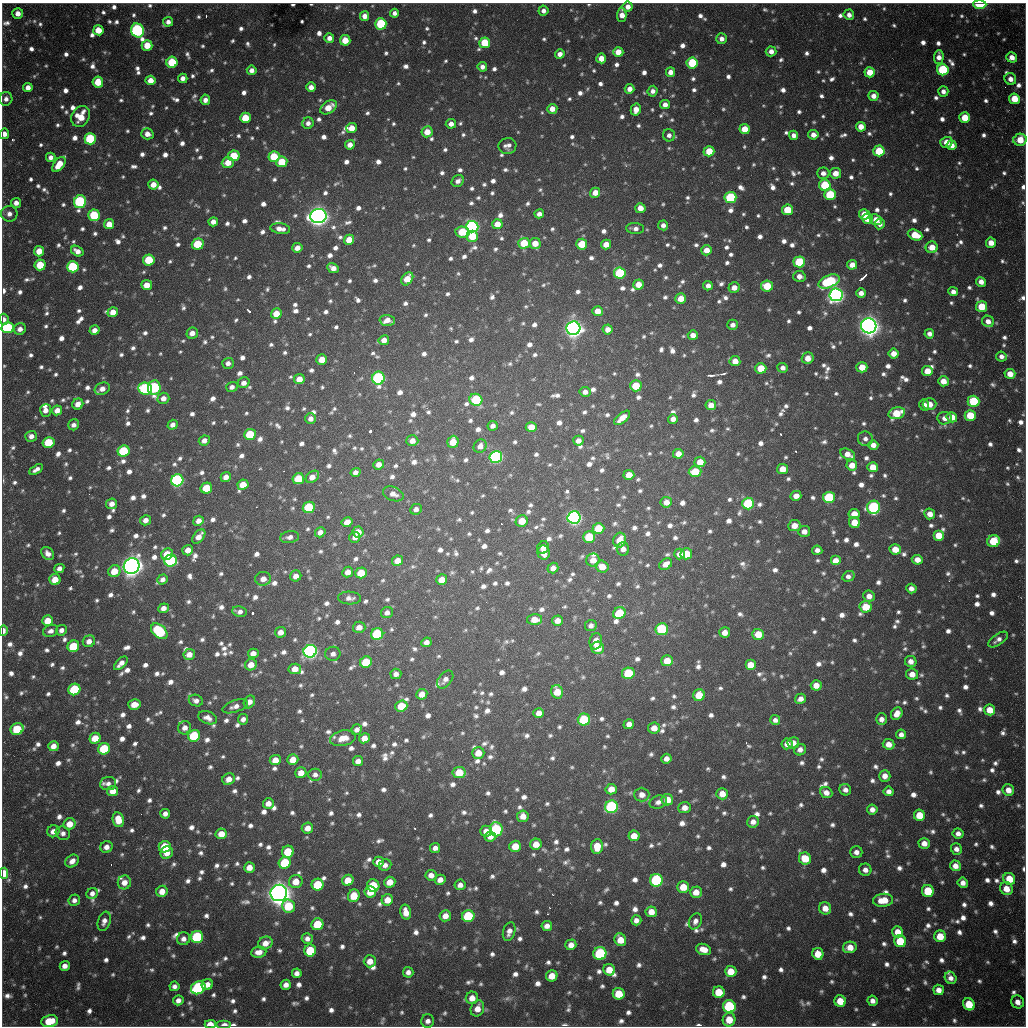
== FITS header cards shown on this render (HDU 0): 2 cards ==
NAXIS1  =                 1024 / length of data axis 1
NAXIS2  =                 1024 / length of data axis 2

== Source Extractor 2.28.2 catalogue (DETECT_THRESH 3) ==
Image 1024 x 1024 px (HDU 0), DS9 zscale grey, 1 PNG px = 1 image px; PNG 1028 x 1028 px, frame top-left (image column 1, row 1024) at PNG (2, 3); each listed source drawn as its Kron ellipse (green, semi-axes under 4 px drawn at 4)
Background 764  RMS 23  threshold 68.2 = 3 sigma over >= 5 px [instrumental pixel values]
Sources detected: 1734; of the 1734, the 500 brightest by FLUX_AUTO listed and drawn (1234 fainter detections omitted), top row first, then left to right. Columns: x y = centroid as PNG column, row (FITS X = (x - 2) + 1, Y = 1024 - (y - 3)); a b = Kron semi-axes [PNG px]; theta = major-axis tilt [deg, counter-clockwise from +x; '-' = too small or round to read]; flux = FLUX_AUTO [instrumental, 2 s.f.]
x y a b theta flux
980 4 6 4 -2 6.5e+04
628 7 5 5 - 1.2e+04
543 11 5 5 - 9.1e+03
18 13 5 5 - 1.3e+04
394 13 4 4 - 8.0e+03
622 15 7 4 88 1.6e+04
849 15 5 5 - 9.2e+03
365 16 5 4 - 1.4e+04
168 22 5 5 - 8.4e+03
381 24 5 5 - 1.2e+05
98 30 5 5 - 3.2e+04
137 30 7 6 - 3.3e+05
329 38 5 5 - 1.1e+04
721 39 5 5 - 1.0e+04
345 40 5 5 - 3.2e+04
485 43 5 5 - 5.6e+04
147 45 5 5 - 3.0e+04
771 51 5 5 - 1.2e+04
618 52 5 5 - 2.3e+04
560 54 5 4 - 1.0e+04
939 57 7 5 88 1.2e+04
1012 57 5 5 - 1.5e+04
601 58 5 5 - 1.9e+04
172 62 5 5 - 6.9e+04
692 63 5 5 - 9.9e+04
482 67 5 4 - 8.3e+03
252 70 5 5 - 1.1e+04
943 70 6 5 - 1.2e+05
670 72 5 4 - 1.3e+04
870 72 5 5 - 3.1e+04
183 78 4 4 - 9.5e+03
1010 79 6 5 - 1.1e+04
150 80 5 5 - 1.9e+04
98 82 5 5 - 3.7e+04
28 87 4 4 - 1.2e+04
311 87 5 5 - 1.2e+04
630 89 5 5 - 1.2e+04
652 91 5 5 - 8.0e+03
943 91 5 5 - 8.9e+03
873 96 5 5 - 1.2e+04
6 99 7 6 - 8.5e+03
1014 99 5 5 - 3.8e+04
205 100 5 4 - 9.3e+03
665 105 5 4 - 1.1e+04
328 107 9 6 32 2.6e+04
552 109 5 5 - 1.5e+04
636 110 6 5 - 1.6e+04
80 116 11 8 61 3.7e+04
245 118 5 5 - 4.2e+04
965 118 5 5 - 3.7e+04
308 123 6 5 - 8.4e+03
451 124 5 5 - 1.0e+04
861 127 5 5 - 1.8e+04
352 128 5 5 - 2.0e+04
745 129 5 5 - 2.8e+04
427 132 6 5 - 2.3e+04
4 134 5 5 - 1.2e+04
147 134 6 5 - 1.3e+04
669 135 6 6 - 8.0e+03
793 135 5 4 - 9.2e+03
813 135 5 5 - 1.1e+04
90 139 5 5 - 1.3e+05
1020 140 6 6 - 3.4e+04
946 142 6 5 - 2.0e+04
350 145 5 5 - 1.3e+04
952 145 5 4 - 1.3e+04
507 146 9 8 - 9.9e+03
709 151 5 5 - 3.4e+04
879 151 5 5 - 6.0e+04
234 156 5 5 - 5.6e+04
51 157 5 4 - 8.9e+03
274 157 5 5 - 6.1e+04
282 162 5 5 - 5.0e+04
228 163 6 5 - 2.4e+04
59 164 9 5 53 3.0e+04
823 173 6 5 - 9.5e+03
835 173 6 5 - 1.9e+04
458 181 6 5 - 8.3e+03
153 185 5 5 - 1.7e+04
825 185 6 5 - 9.0e+04
595 193 5 5 - 1.8e+04
830 195 6 5 - 1.0e+05
730 198 6 5 - 1.5e+05
80 202 6 6 - 2.2e+05
16 203 5 5 - 9.9e+03
640 208 5 5 - 1.6e+04
787 210 5 5 - 4.4e+04
9 214 8 8 - 1.0e+04
539 214 5 4 - 9.2e+03
864 214 5 5 - 2.7e+04
94 215 6 5 - 8.9e+04
318 216 8 7 - 1.4e+06
868 219 5 5 - 2.9e+04
876 220 6 5 - 2.2e+04
213 222 5 4 - 1.1e+04
109 224 5 5 - 2.3e+04
497 224 5 5 - 2.1e+04
880 224 5 5 - 9.0e+03
663 225 5 5 - 8.0e+03
472 227 6 6 - 3.8e+05
635 228 9 5 -4 8.2e+03
280 229 10 5 -7 1.3e+04
462 232 7 5 -5 5.1e+04
915 235 7 5 -22 4.4e+04
472 236 6 5 - 5.2e+04
349 240 5 5 - 2.5e+04
524 243 5 5 - 4.5e+04
535 243 5 5 - 2.1e+04
991 243 5 5 - 1.7e+04
198 244 6 5 - 6.0e+04
582 244 5 5 - 4.4e+04
606 244 5 5 - 2.0e+04
932 247 6 6 - 2.4e+04
297 248 5 5 - 1.4e+04
706 250 5 5 - 1.7e+04
39 251 5 5 - 2.4e+04
77 251 7 5 -32 1.2e+04
149 260 6 5 - 6.2e+04
799 262 6 5 - 9.9e+04
40 265 5 5 - 4.9e+04
852 265 5 4 - 1.5e+04
73 267 6 5 - 1.2e+05
333 268 6 4 -26 1.1e+04
620 273 6 5 - 1.3e+05
799 276 6 5 - 1.0e+04
407 279 7 5 54 3.3e+04
829 281 11 6 23 1.5e+05
981 282 5 4 - 1.3e+04
638 284 5 5 - 2.4e+04
147 285 5 5 - 1.9e+04
708 286 5 4 - 9.0e+03
767 286 6 5 - 4.8e+04
734 288 6 5 - 1.5e+04
953 292 5 4 - 9.1e+03
861 293 5 4 - 9.7e+03
836 295 6 6 - 8.2e+05
681 299 5 5 - 2.3e+04
982 307 5 5 - 4.8e+04
597 311 5 5 - 1.9e+04
113 312 5 5 - 1.8e+04
276 314 5 5 - 2.7e+04
4 319 5 4 - 8.3e+03
387 320 8 5 -2 1.5e+04
988 321 6 5 - 1.3e+04
733 325 5 5 - 8.2e+03
869 326 7 7 - 1.5e+06
8 328 6 5 - 1.6e+05
573 328 7 7 - 1.1e+06
20 329 6 5 - 1.0e+04
608 329 5 5 - 1.2e+04
94 330 5 4 - 1.1e+04
192 333 6 5 - 1.2e+04
929 334 5 4 - 8.5e+03
693 335 5 4 - 1.3e+04
384 340 5 5 - 1.3e+04
894 354 5 5 - 1.6e+04
1001 356 5 5 - 8.4e+03
808 358 6 5 - 1.8e+04
322 360 5 5 - 2.4e+04
735 361 5 5 - 1.8e+04
228 363 6 5 - 8.5e+03
862 367 5 5 - 2.9e+04
761 368 5 5 - 3.9e+04
783 368 5 5 - 8.6e+03
927 371 5 5 - 2.2e+04
1010 374 5 5 - 2.0e+04
378 378 6 6 - 3.0e+05
299 379 5 5 - 1.9e+04
943 381 5 5 - 1.9e+04
244 383 6 5 - 1.1e+04
636 386 6 5 - 5.5e+04
154 387 7 6 - 2.1e+05
232 387 6 5 - 8.3e+03
145 388 7 6 - 2.0e+05
102 389 8 6 24 1.3e+04
585 392 5 5 - 9.0e+03
163 398 6 5 - 1.1e+04
476 400 6 6 - 1.2e+05
974 401 6 5 - 9.7e+04
78 404 6 5 - 1.4e+04
930 404 7 6 - 1.9e+04
711 405 5 5 - 1.8e+04
924 405 6 5 - 8.2e+03
46 410 6 5 - 1.1e+04
57 410 5 5 - 1.6e+04
897 413 8 5 13 4.9e+04
970 415 5 5 - 4.7e+04
952 417 5 5 - 2.2e+04
622 418 9 4 40 1.8e+04
944 418 7 6 - 1.1e+04
311 419 5 5 - 9.5e+03
673 419 5 4 - 1.0e+04
74 425 6 5 - 8.0e+03
173 425 5 4 - 9.2e+03
493 426 5 5 - 8.5e+03
531 427 5 5 - 2.4e+04
250 434 6 5 - 6.8e+04
31 436 6 5 - 1.0e+04
865 439 7 7 - 8.2e+03
204 441 5 5 - 1.1e+04
412 441 6 5 - 1.4e+04
578 441 5 5 - 1.1e+04
49 442 6 5 - 6.2e+04
453 442 6 5 - 3.3e+04
873 445 5 5 - 1.2e+04
480 446 7 6 - 1.2e+04
123 451 6 5 - 9.5e+04
678 454 5 5 - 1.6e+04
848 454 8 5 -28 1.5e+04
496 457 6 6 - 3.3e+05
700 462 5 5 - 2.2e+04
379 464 5 5 - 1.1e+04
852 465 5 5 - 2.0e+04
873 467 5 5 - 2.3e+04
36 469 7 4 31 8.1e+03
782 469 5 5 - 2.2e+04
355 472 5 4 - 8.3e+03
695 472 6 5 - 5.0e+04
629 475 5 5 - 2.3e+04
226 477 5 4 - 1.1e+04
312 477 7 5 38 1.5e+04
298 479 6 5 - 5.6e+04
177 480 6 6 - 3.4e+05
243 485 5 5 - 2.8e+04
206 488 6 5 - 4.7e+04
393 494 11 7 -20 1.2e+04
796 496 5 5 - 1.3e+04
829 497 6 5 - 1.1e+05
666 502 5 5 - 1.5e+04
112 504 5 5 - 1.3e+04
748 504 6 6 - 1.4e+05
309 507 6 5 - 9.8e+04
874 507 6 6 - 2.5e+05
416 509 6 5 - 9.2e+03
854 514 5 5 - 1.9e+04
930 514 5 5 - 1.6e+04
574 517 6 6 - 5.6e+05
145 520 5 5 - 1.0e+04
198 521 5 5 - 1.1e+04
522 521 6 5 - 2.9e+04
347 522 6 5 - 1.7e+04
854 522 6 5 - 2.5e+04
794 526 6 5 - 1.8e+04
598 528 6 5 - 5.2e+04
804 531 6 5 - 1.3e+04
320 532 5 5 - 9.8e+03
358 532 5 5 - 1.7e+04
939 535 5 5 - 3.1e+04
199 537 8 5 50 1.5e+04
290 537 9 6 9 8.3e+03
355 537 5 5 - 8.9e+03
589 537 6 5 - 6.7e+04
620 540 7 6 - 2.7e+04
993 541 6 6 - 6.6e+04
543 548 6 5 - 9.8e+03
623 549 6 6 - 1.0e+04
895 549 5 5 - 2.6e+04
188 550 5 5 - 1.5e+04
817 550 5 4 - 8.6e+03
48 553 7 5 -45 9.5e+03
544 553 7 6 - 1.9e+04
167 554 6 5 - 3.7e+04
680 554 5 5 - 1.4e+04
686 554 6 5 - 4.2e+04
593 560 7 6 - 1.8e+04
917 560 5 5 - 1.6e+04
171 561 6 6 - 2.3e+05
398 561 5 5 - 2.0e+04
836 561 5 5 - 2.2e+04
666 564 7 5 33 1.3e+04
132 566 8 7 - 1.5e+06
602 567 6 6 - 2.2e+04
59 568 5 4 - 8.5e+03
553 568 5 5 - 1.2e+04
114 571 6 5 - 3.1e+04
348 572 5 5 - 1.3e+04
361 573 6 5 - 3.7e+04
296 576 6 5 - 1.2e+04
848 576 6 5 - 8.2e+03
55 579 5 5 - 2.8e+04
162 579 5 5 - 8.5e+03
263 579 8 7 - 1.4e+04
442 580 5 5 - 2.2e+04
911 588 5 4 - 9.2e+03
869 596 6 5 - 1.3e+04
349 598 11 6 -2 8.8e+03
865 607 6 6 - 3.8e+04
163 608 5 5 - 9.8e+03
239 612 7 5 -7 8.3e+03
387 613 6 5 - 9.1e+03
619 613 6 5 - 5.9e+04
535 619 7 5 1 2.1e+04
48 621 5 5 - 2.9e+04
557 621 6 5 - 1.4e+04
591 625 6 5 - 8.2e+03
359 627 6 5 - 1.3e+04
662 629 6 6 - 1.3e+05
3 630 5 3 - 1.2e+04
61 630 5 5 - 8.6e+03
51 631 8 6 19 8.2e+03
159 631 9 6 -42 1.3e+05
281 632 5 5 - 1.3e+04
725 632 5 5 - 1.5e+04
377 634 6 6 - 1.4e+05
758 634 6 5 - 3.2e+04
998 640 11 5 34 8.5e+03
89 641 6 5 - 1.3e+04
596 641 8 6 78 1.6e+04
426 642 5 4 - 1.0e+04
73 646 6 5 - 6.5e+04
598 648 6 6 - 2.8e+04
310 651 7 6 - 6.0e+05
253 653 5 4 - 1.2e+04
189 654 6 5 - 1.5e+04
333 654 7 7 - 8.6e+03
667 661 6 5 - 3.0e+04
911 661 6 5 - 1.1e+04
366 662 6 5 - 6.3e+04
121 663 8 4 44 1.2e+04
251 665 6 5 - 1.7e+04
751 665 5 5 - 3.2e+04
295 669 6 5 - 2.0e+04
628 673 6 6 - 6.9e+04
396 674 5 5 - 8.7e+03
912 674 6 5 - 1.6e+04
445 680 10 6 52 8.9e+03
816 685 5 5 - 1.8e+04
74 689 6 5 - 1.2e+05
557 692 7 6 - 3.2e+04
422 694 5 5 - 1.7e+04
699 695 6 5 - 4.1e+04
800 699 5 5 - 1.1e+04
196 701 7 5 -19 8.6e+03
249 702 6 5 - 1.2e+04
134 705 6 5 - 2.1e+04
235 706 13 6 18 1.0e+04
401 706 6 5 - 4.1e+04
990 710 5 5 - 2.7e+04
539 713 5 5 - 1.5e+04
897 714 7 5 58 1.6e+04
208 718 9 6 -21 1.1e+04
243 719 5 5 - 8.4e+03
584 719 6 6 - 9.7e+04
881 719 6 5 - 9.8e+03
775 720 5 5 - 8.0e+03
629 724 5 5 - 1.1e+04
185 728 7 6 - 1.1e+04
654 728 6 5 - 1.8e+04
17 729 7 5 26 6.7e+04
357 730 6 5 - 8.4e+03
901 734 5 5 - 8.7e+03
194 736 6 6 - 1.1e+05
95 738 6 5 - 3.0e+04
343 738 13 7 12 2.2e+04
364 738 5 5 - 1.7e+04
793 743 6 5 - 1.2e+04
787 744 5 5 - 1.2e+04
889 744 6 5 - 1.6e+04
53 746 5 5 - 1.4e+04
104 749 6 5 - 9.4e+04
800 750 6 5 - 9.3e+03
478 753 6 6 - 2.4e+04
666 759 5 5 - 1.1e+04
275 760 5 5 - 2.0e+04
293 760 5 5 - 2.2e+04
358 761 5 5 - 1.1e+04
301 773 5 5 - 1.8e+04
459 773 6 5 - 4.0e+04
315 775 7 6 - 8.0e+03
885 776 6 5 - 1.3e+04
229 779 6 5 - 1.4e+04
108 783 8 6 5 8.0e+03
611 789 6 5 - 2.0e+04
845 790 6 5 - 8.8e+03
1008 790 6 5 - 1.6e+04
113 791 5 5 - 2.1e+04
889 791 5 5 - 8.6e+03
826 792 6 5 - 1.2e+04
722 794 6 6 - 2.0e+04
642 795 7 7 - 1.4e+04
667 800 6 5 - 2.7e+04
658 802 9 6 18 8.3e+03
268 803 5 5 - 1.3e+04
611 807 6 6 - 2.8e+05
685 808 6 5 - 1.3e+04
872 809 5 5 - 1.0e+04
165 814 5 4 - 8.8e+03
919 815 5 5 - 4.1e+04
523 816 6 6 - 1.5e+04
118 820 7 5 -78 2.7e+04
753 822 6 5 - 1.1e+04
69 824 6 5 - 2.5e+04
307 828 6 5 - 1.6e+04
496 829 7 6 - 1.7e+05
53 831 6 6 - 1.3e+04
486 831 6 5 - 1.3e+04
63 833 7 6 - 8.0e+03
958 833 5 5 - 9.4e+03
221 834 5 5 - 2.1e+04
634 836 5 5 - 2.0e+04
490 837 6 5 - 1.0e+04
924 843 5 5 - 1.3e+04
536 844 6 5 - 2.1e+04
515 846 6 5 - 3.0e+04
597 846 7 6 - 3.0e+04
106 847 6 5 - 1.1e+04
165 847 6 5 - 5.3e+04
435 848 5 5 - 9.1e+03
956 849 6 5 - 9.3e+03
288 852 6 5 - 5.8e+04
856 852 6 6 - 9.3e+03
167 853 6 6 - 1.8e+04
805 858 6 6 - 4.1e+04
72 861 7 5 43 1.2e+04
379 862 5 5 - 1.4e+04
285 863 6 5 - 8.4e+04
385 865 6 5 - 8.0e+03
955 866 5 5 - 1.4e+04
249 867 5 5 - 1.7e+04
865 870 6 6 - 9.9e+03
4 873 5 4 - 3.1e+04
431 875 5 5 - 1.1e+04
1009 879 6 5 - 3.7e+04
348 880 6 5 - 2.8e+04
440 880 5 5 - 1.2e+04
656 880 6 6 - 2.0e+05
296 881 7 6 - 2.3e+04
124 882 7 6 - 1.5e+04
390 882 6 5 - 2.2e+04
963 883 5 5 - 1.1e+04
318 885 6 6 - 6.6e+04
460 885 5 5 - 9.6e+03
373 886 6 6 - 6.6e+04
683 887 6 5 - 3.2e+04
1006 889 7 6 - 2.3e+04
162 891 6 5 - 1.7e+04
928 891 6 6 - 5.9e+04
370 892 6 5 - 3.1e+04
696 892 6 5 - 1.8e+04
92 893 6 5 - 8.5e+03
279 893 8 8 - 1.9e+06
354 896 6 5 - 3.7e+04
74 900 6 5 - 8.1e+03
387 900 6 5 - 2.2e+04
883 900 10 6 6 3.3e+04
288 906 6 6 - 6.6e+04
825 908 6 6 - 1.8e+04
406 912 8 5 -77 1.7e+04
651 912 5 5 - 1.9e+04
445 916 6 5 - 1.5e+04
468 916 6 6 - 1.1e+05
636 920 5 5 - 8.8e+03
104 921 10 6 72 9.8e+03
695 921 8 6 65 8.7e+03
317 924 6 6 - 6.2e+04
547 926 5 5 - 1.1e+04
509 931 10 6 73 1.1e+04
898 932 5 5 - 2.1e+04
940 936 6 6 - 3.1e+04
197 937 6 6 - 1.6e+05
307 938 5 5 - 8.3e+03
183 939 6 6 - 9.9e+03
620 940 6 5 - 2.7e+04
900 941 6 6 - 6.1e+04
265 943 7 6 - 1.6e+04
571 945 5 5 - 1.4e+04
850 947 7 5 11 2.0e+04
703 949 7 5 -18 2.0e+04
310 950 6 6 - 7.7e+04
259 952 8 5 8 1.2e+04
600 953 6 6 - 1.5e+05
818 954 6 5 - 3.0e+04
370 961 6 6 - 1.7e+04
65 966 5 5 - 1.1e+04
609 970 6 5 - 2.7e+04
731 971 6 5 - 2.8e+04
408 972 5 5 - 8.6e+03
297 973 5 5 - 9.2e+03
552 976 5 5 - 2.6e+04
951 978 6 5 - 9.5e+03
207 985 6 5 - 1.5e+04
286 985 5 5 - 1.1e+04
174 986 5 5 - 8.0e+03
198 988 7 6 - 2.5e+05
939 990 5 5 - 1.3e+04
719 992 6 5 - 4.5e+04
619 994 6 5 - 4.5e+04
472 998 6 6 - 1.8e+04
178 1000 5 5 - 9.3e+03
840 1001 6 5 - 3.1e+04
872 1001 5 5 - 9.2e+03
1018 1002 6 6 - 1.3e+04
969 1004 6 5 - 4.9e+04
729 1006 6 6 - 1.9e+05
477 1008 8 6 67 1.7e+04
729 1020 7 6 - 3.1e+04
50 1021 8 6 11 4.4e+04
428 1021 6 6 - 9.4e+03
210 1024 5 4 - 2.1e+04
224 1025 7 4 0 1.0e+04
At the frame edge (FLAGS 8, measured only in part): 7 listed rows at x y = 980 4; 4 134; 4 319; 3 630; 4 873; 210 1024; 224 1025
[1234 fainter detections neither listed nor drawn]

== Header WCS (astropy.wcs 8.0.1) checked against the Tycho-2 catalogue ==
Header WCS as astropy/WCSLIB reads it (CRVAL/CRPIX/CD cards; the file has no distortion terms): RA---TAN/DEC--TAN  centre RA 19:04:13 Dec -20:34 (286.05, -20.56 deg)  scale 1.18 arcsec/px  FOV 20.1' x 20.1'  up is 0 deg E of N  parity flipped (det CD > 0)
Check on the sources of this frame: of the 60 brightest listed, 16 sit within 1.5 arcsec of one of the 22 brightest Tycho-2 stars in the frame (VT <= 11.99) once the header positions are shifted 0.30 arcsec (0.17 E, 0.25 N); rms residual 0.48 arcsec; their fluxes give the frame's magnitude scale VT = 25.16 - 2.5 log10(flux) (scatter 0.28 mag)
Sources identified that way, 16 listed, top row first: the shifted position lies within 1.5 arcsec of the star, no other Tycho-2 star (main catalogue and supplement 1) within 3.0 arcsec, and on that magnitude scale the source's flux lands within +1.5 / -3 mag of the star's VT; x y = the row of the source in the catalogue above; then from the Tycho-2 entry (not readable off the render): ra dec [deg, ICRS J2000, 3 dp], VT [Tycho-2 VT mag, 2 dp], TYC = Tycho-2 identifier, HIP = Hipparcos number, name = IAU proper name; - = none
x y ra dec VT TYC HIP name
137 30 285.922 -20.401 11.84 6290-1553-1 - -
90 139 285.906 -20.437 11.70 6290-1190-1 - -
80 202 285.902 -20.457 11.63 6290-1914-1 - -
472 227 286.039 -20.466 11.64 6291-2563-1 - -
836 295 286.166 -20.490 11.06 6291-1861-1 - -
869 326 286.177 -20.500 9.72 6291-280-1 - -
573 328 286.074 -20.500 10.56 6291-2482-1 - -
378 378 286.006 -20.516 11.38 6291-2555-1 - -
177 480 285.935 -20.549 11.40 6290-1670-1 - -
574 517 286.074 -20.562 10.72 6291-940-1 - -
132 566 285.919 -20.577 9.38 6290-1734-1 - -
310 651 285.981 -20.605 11.19 6290-1602-1 - -
611 807 286.086 -20.657 11.94 6295-2470-1 - -
656 880 286.102 -20.681 11.90 6295-452-1 - -
279 893 285.970 -20.684 9.47 6294-85-1 - -
600 953 286.082 -20.705 11.99 6295-205-1 - -